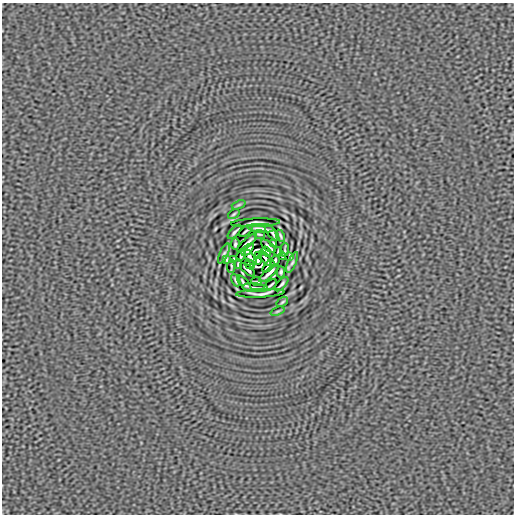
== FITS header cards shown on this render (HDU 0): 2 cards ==
NAXIS1  =                  512
NAXIS2  =                  512

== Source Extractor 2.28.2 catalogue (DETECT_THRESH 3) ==
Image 512 x 512 px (HDU 0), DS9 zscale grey, 1 PNG px = 1 image px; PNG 516 x 516 px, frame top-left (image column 1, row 512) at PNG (2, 3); each listed source drawn as its Kron ellipse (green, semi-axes under 4 px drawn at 4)
Background 5.21e-08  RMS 7.7e-06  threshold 2.32e-05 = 3 sigma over >= 5 px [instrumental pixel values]
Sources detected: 47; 2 with non-positive FLUX_AUTO (blend fragments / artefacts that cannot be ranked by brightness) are neither listed nor drawn; the other 45 listed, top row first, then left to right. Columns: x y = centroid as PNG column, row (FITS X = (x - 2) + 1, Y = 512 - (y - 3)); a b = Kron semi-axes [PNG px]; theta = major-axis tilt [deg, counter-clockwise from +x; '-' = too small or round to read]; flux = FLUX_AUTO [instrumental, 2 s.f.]
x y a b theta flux
239 205 7 3 21 6.5e-04
234 214 6 3 36 7.3e-04
256 223 24 4 2 4.7e-04
261 228 13 2 -4 1.6e-03
246 231 7 2 37 9.3e-04
235 232 9 2 46 1.1e-03
272 233 10 3 -50 9.7e-04
259 234 5 2 - 6.9e-04
280 236 6 2 -64 7.9e-04
247 243 13 2 43 1.8e-03
274 243 3 2 - 4.2e-04
235 244 5 3 - 9.4e-04
268 246 9 2 -40 1.3e-03
248 250 7 3 46 9.7e-04
285 250 6 2 85 6.5e-04
266 252 5 3 - 1.2e-03
278 252 5 2 - 6.2e-04
224 253 11 4 66 1.2e-03
241 255 6 2 68 1.0e-03
259 255 4 3 - 9.1e-04
250 257 9 3 -57 1.0e-04
282 257 4 2 - 6.0e-04
290 257 4 2 - 6.9e-04
226 259 4 2 - 6.9e-04
234 259 4 2 - 6.0e-04
266 259 8 3 -55 1.3e-04
257 261 4 3 - 9.1e-04
275 261 6 2 68 1.0e-03
292 263 11 4 66 1.3e-03
238 264 5 2 - 6.2e-04
250 264 5 3 - 1.2e-03
231 266 6 2 85 6.5e-04
268 266 7 3 47 7.2e-04
248 270 9 2 -40 1.3e-03
281 272 5 3 - 9.4e-04
269 273 13 2 43 1.8e-03
236 280 6 2 -64 7.9e-04
257 282 5 2 - 6.9e-04
244 283 10 3 -51 1.1e-03
281 284 9 2 46 1.1e-03
270 285 7 2 37 9.3e-04
255 288 13 2 -5 1.6e-03
260 293 24 4 2 5.1e-04
282 302 6 3 36 7.4e-04
277 311 7 3 21 6.6e-04
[2 non-positive-flux detections neither listed nor drawn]